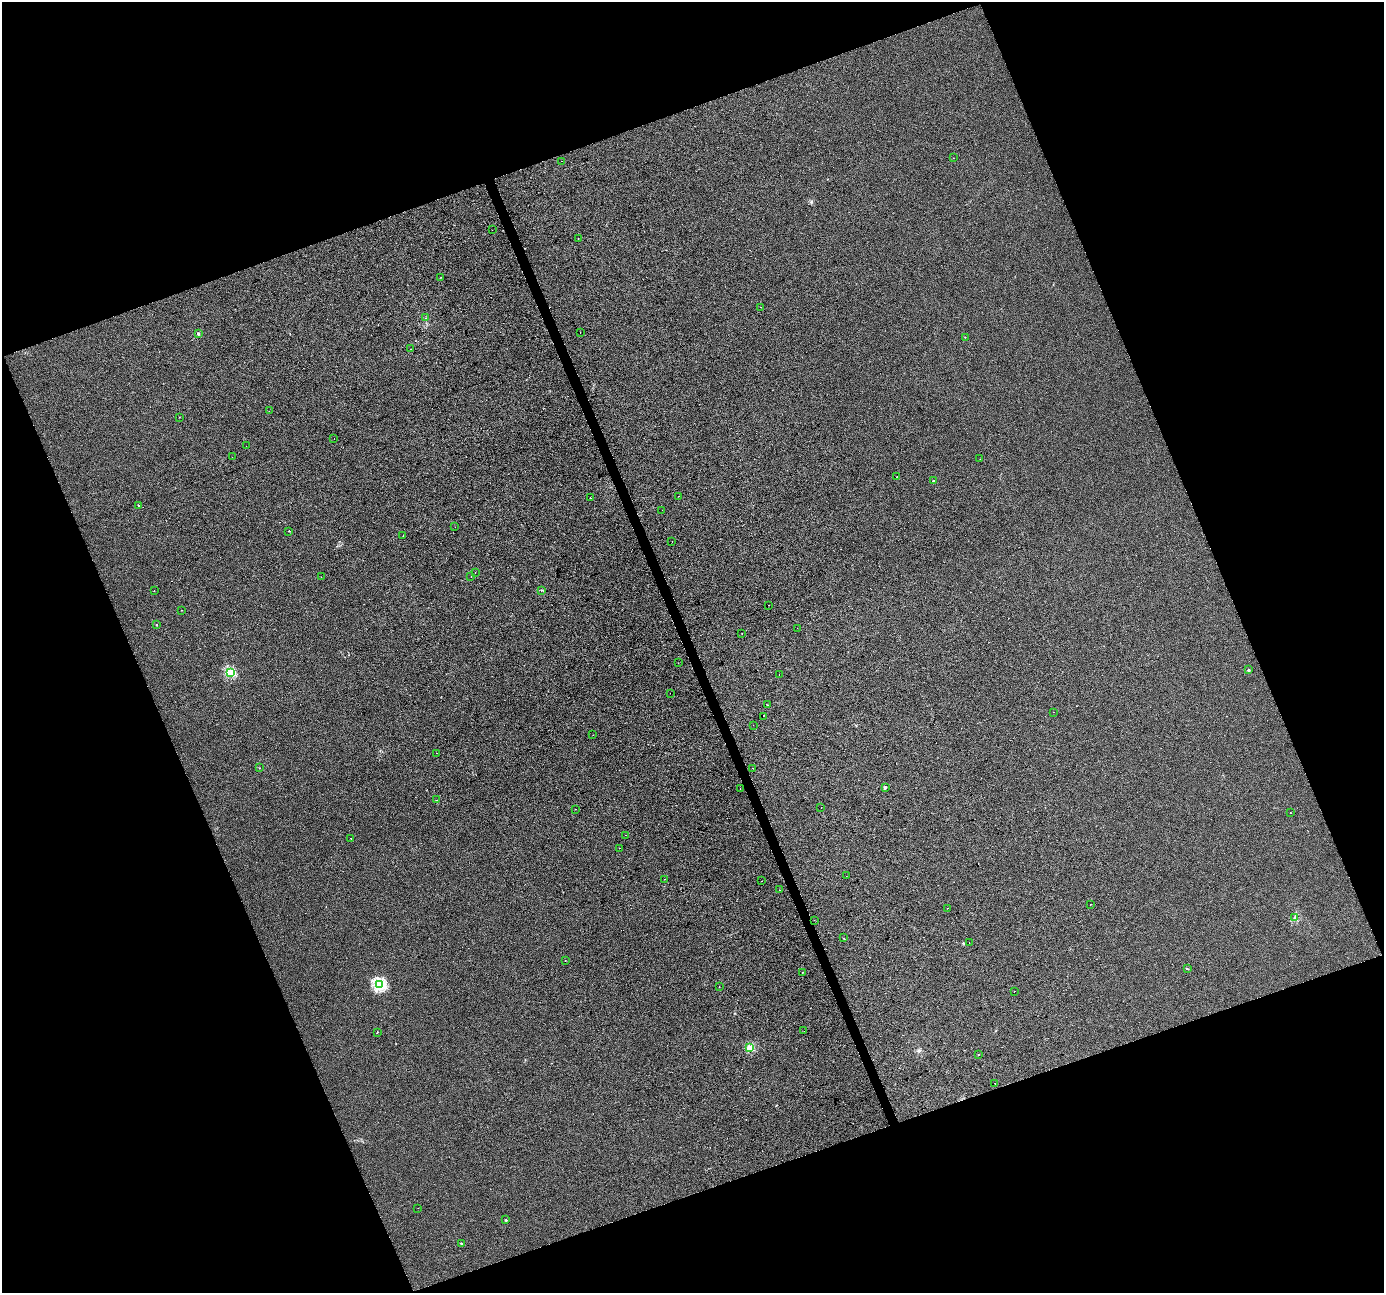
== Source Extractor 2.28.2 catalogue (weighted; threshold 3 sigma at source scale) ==
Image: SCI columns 2-5527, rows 132-5293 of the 5527 x 5369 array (HDU 1 of 3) = the unmasked area's bounding box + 8 px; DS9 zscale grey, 4 x 4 block average (1 PNG px = mean of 4 x 4 image px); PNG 1386 x 1295 px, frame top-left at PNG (2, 2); each listed source drawn as its Kron ellipse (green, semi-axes under 4 px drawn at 4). Shown black and unused: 41% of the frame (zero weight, under 2 of 3 exposures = <1% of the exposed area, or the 3 px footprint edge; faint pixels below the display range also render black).
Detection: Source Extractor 2.28.2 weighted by HDU 2 'WHT'. Background 4.48e-04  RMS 0.0058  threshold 0.0261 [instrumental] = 3 sigma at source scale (4.5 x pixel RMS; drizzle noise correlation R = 1.50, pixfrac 1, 0.0396/0.0396 arcsec/px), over >= 5 px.
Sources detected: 94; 10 cosmic-ray / hot-pixel residue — neither listed nor drawn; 1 coinciding with a brighter row at this scale — not listed separately; the other 83 listed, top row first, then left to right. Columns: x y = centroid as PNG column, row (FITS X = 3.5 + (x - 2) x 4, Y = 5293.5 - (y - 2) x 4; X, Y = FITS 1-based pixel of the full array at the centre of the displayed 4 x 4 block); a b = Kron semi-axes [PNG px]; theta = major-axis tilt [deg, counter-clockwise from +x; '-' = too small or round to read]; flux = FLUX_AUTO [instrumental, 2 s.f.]
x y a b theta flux
953 158 2 2 - 0.62
561 161 2 2 - 0.62
492 230 2 2 - 9
578 238 2 2 - 1.8
441 277 2 2 - 0.56
761 307 2 2 - 0.66
425 318 2 2 - 0.77
580 332 2 2 - 2.6
198 334 2 2 - 13
965 337 2 2 - 2.3
411 349 2 2 - 1
269 411 2 2 - 1.1
179 417 2 2 - 0.88
334 438 2 2 - 0.54
246 446 2 2 - 0.77
232 457 2 2 - 0.68
980 459 2 2 - 0.52
897 477 2 2 - 2.1
933 481 2 2 - 5.4
678 496 2 2 - 0.85
590 498 2 2 - 0.72
138 505 2 2 - 2.6
662 510 2 2 - 1
455 527 2 2 - 1.7
289 531 2 2 - 2.6
403 536 2 2 - 8.6
672 541 2 2 - 1.9
475 572 2 2 - 1.1
321 577 2 2 - 0.91
471 577 2 2 - 0.76
541 590 2 2 - 1.1
154 591 2 2 - 1.3
768 605 2 2 - 0.51
182 610 2 2 - 0.82
156 625 2 2 - 4.3
797 628 2 2 - 2
742 633 2 2 - 0.76
678 663 2 2 - 0.55
1248 670 2 2 - 12
230 673 2 2 - 240
779 675 2 2 - 5.1
670 693 2 2 - 2.7
768 705 2 2 - 0.54
1053 712 2 2 - 0.6
763 716 2 2 - 1.3
753 725 2 2 - 0.73
593 735 2 2 - 1.9
436 753 2 2 - 0.72
260 768 2 2 - 0.73
753 768 2 2 - 2.9
885 787 2 2 - 16
740 789 2 2 - 0.86
436 800 2 2 - 0.86
821 808 2 2 - 1.3
575 809 2 2 - 0.97
1290 813 2 2 - 0.7
626 835 2 2 - 0.98
351 838 2 2 - 4.9
619 848 2 2 - 4
846 876 2 2 - 3.2
665 879 2 2 - 0.81
761 881 2 2 - 2.5
779 890 2 2 - 11
1090 904 2 2 - 1.3
948 908 2 2 - 3.6
1295 918 2 2 - 3.3
814 920 2 2 - 3.4
844 938 2 2 - 2.1
969 943 2 2 - 0.88
565 960 2 2 - 3.1
1187 969 2 2 - 1.4
802 973 2 2 - 2.5
379 985 2 2 - 480
719 987 2 2 - 0.85
1014 991 2 2 - 3.4
804 1031 2 2 - 1.3
377 1032 2 2 - 1.4
750 1048 2 2 - 140
978 1055 2 2 - 7.1
995 1083 2 2 - 2.6
418 1208 2 2 - 0.53
506 1220 2 2 - 5.5
461 1243 2 2 - 4.9
Diffuse or blended objects may show on this block-average render without a row.